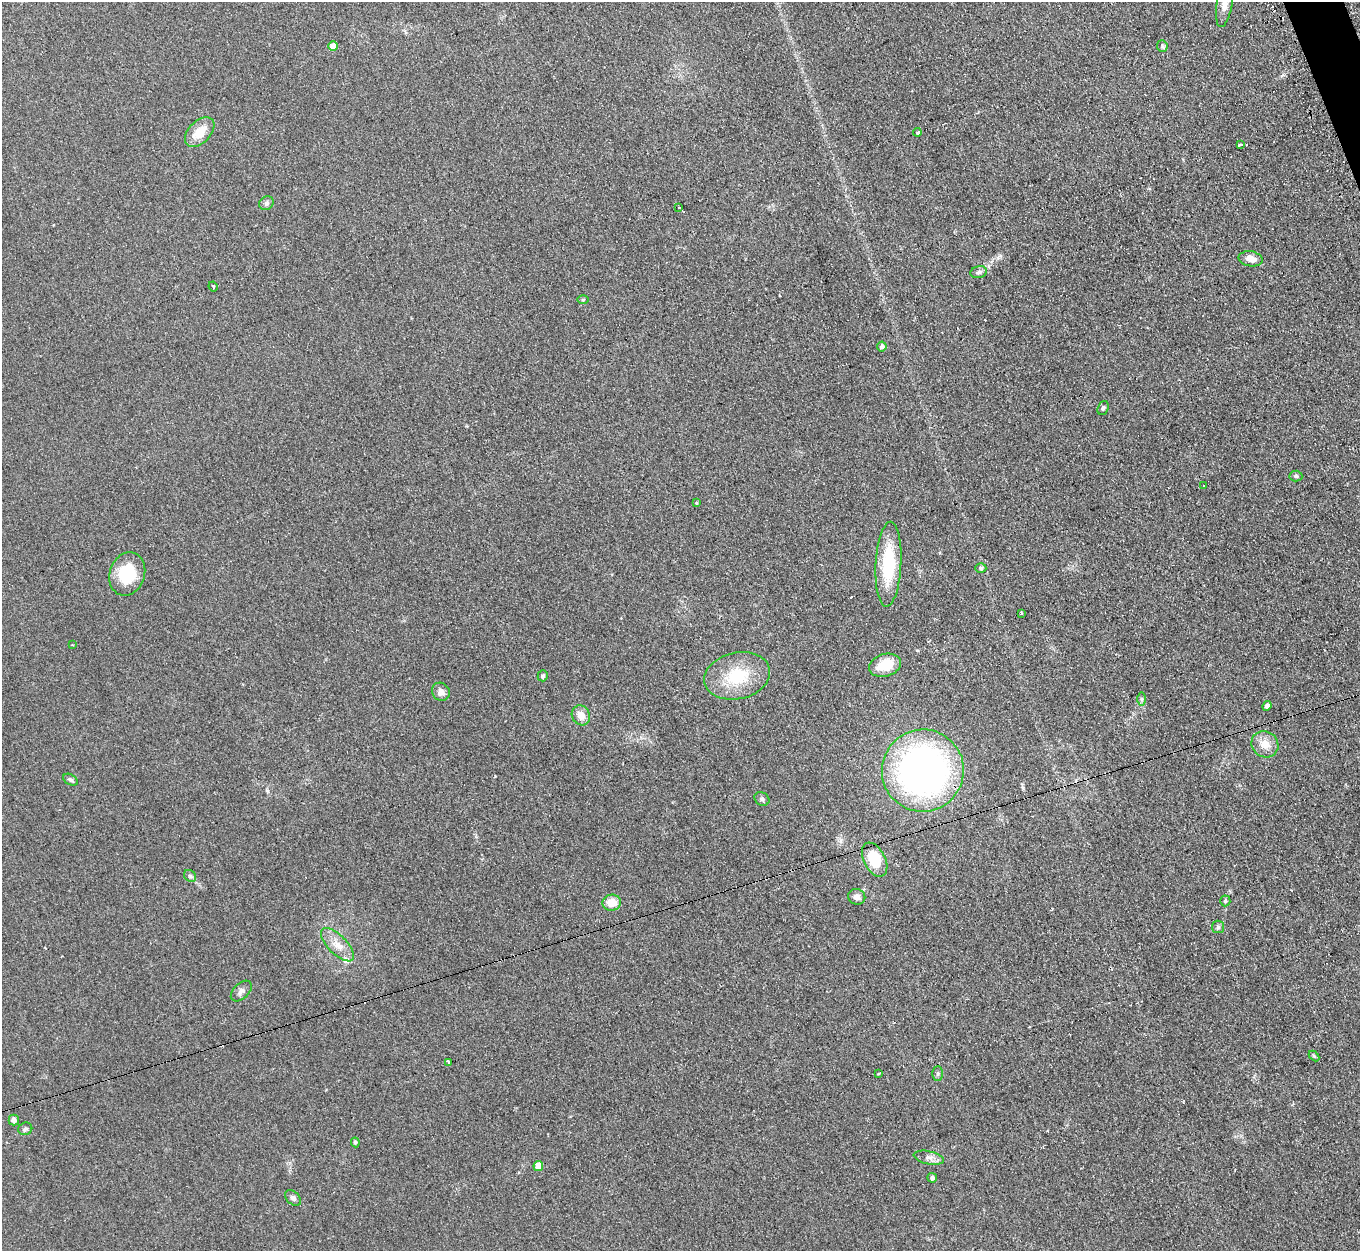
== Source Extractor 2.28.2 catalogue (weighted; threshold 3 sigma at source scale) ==
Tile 10 of 4 x 4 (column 2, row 3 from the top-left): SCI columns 1377-2734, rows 1528-2776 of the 5457 x 5421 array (HDU 1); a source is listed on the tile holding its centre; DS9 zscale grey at full resolution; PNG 1362 x 1253 px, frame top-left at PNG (2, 2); each listed source drawn as its Kron ellipse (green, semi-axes under 4 px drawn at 4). Shown black and unused: <1% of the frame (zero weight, under 2 of 3 exposures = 2% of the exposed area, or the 3 px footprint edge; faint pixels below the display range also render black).
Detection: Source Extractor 2.28.2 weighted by HDU 2 'WHT'; one run over the whole footprint, this tile lists its part. Background 0.154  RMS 0.014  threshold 0.0609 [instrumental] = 3 sigma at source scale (4.5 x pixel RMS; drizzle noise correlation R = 1.50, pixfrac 1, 0.05/0.05 arcsec/px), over >= 5 px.
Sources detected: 59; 6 cosmic-ray / hot-pixel residue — neither listed nor drawn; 1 inside a brighter listed object's ellipse — not listed separately; the other 52 listed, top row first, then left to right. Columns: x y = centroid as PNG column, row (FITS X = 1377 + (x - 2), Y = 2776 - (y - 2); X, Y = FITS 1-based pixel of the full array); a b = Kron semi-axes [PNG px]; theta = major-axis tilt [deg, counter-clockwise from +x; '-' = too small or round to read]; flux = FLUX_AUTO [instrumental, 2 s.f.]
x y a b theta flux
1225 3 25 8 81 15
333 46 5 4 - 16
1162 46 6 5 - 2.1
200 132 18 11 46 22
917 132 4 3 - 130
1240 145 4 3 - 12
266 203 7 6 - 3.5
679 207 3 2 - 2.9
1251 259 12 7 -9 11
979 272 8 6 15 3.3
213 287 5 2 - 2.3
583 300 6 4 1 1.4
882 347 5 5 - 4.6
1103 408 7 5 68 2.8
1296 476 6 5 - 2.5
1204 486 3 2 - 1.5
697 503 4 3 - 1.6
888 564 42 13 87 71
981 568 5 4 - 2.1
127 574 22 17 71 51
1021 613 3 3 - 5.2
72 645 3 3 - 1.4
885 665 16 11 17 34
543 676 6 5 - 2.3
737 676 33 23 13 59
441 692 9 8 - 7.4
1142 699 7 4 90 2.6
1267 706 5 4 - 6.2
581 715 10 9 - 13
1265 744 14 12 -38 16
923 771 41 41 - 540
70 780 8 5 -30 3
762 799 8 6 -32 3.4
875 860 18 10 -63 44
190 876 6 5 - 2.9
857 897 8 8 - 6.8
1225 901 5 5 - 1.9
612 903 9 8 - 19
1218 927 6 6 - 2.8
337 945 21 9 -45 16
241 991 12 7 44 5.6
1314 1056 6 4 -46 1.7
448 1063 3 3 - 20
879 1074 4 2 - 1.3
938 1074 7 5 -90 2.4
14 1120 5 5 - 6
25 1129 7 6 - 2.9
355 1142 5 4 - 2.5
929 1158 15 6 -12 7
538 1166 5 5 - 22
932 1178 5 4 - 3.9
293 1198 9 6 -44 3.9
Isophote crosses this tile's border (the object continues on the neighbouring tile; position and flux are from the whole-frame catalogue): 1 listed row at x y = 1225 3